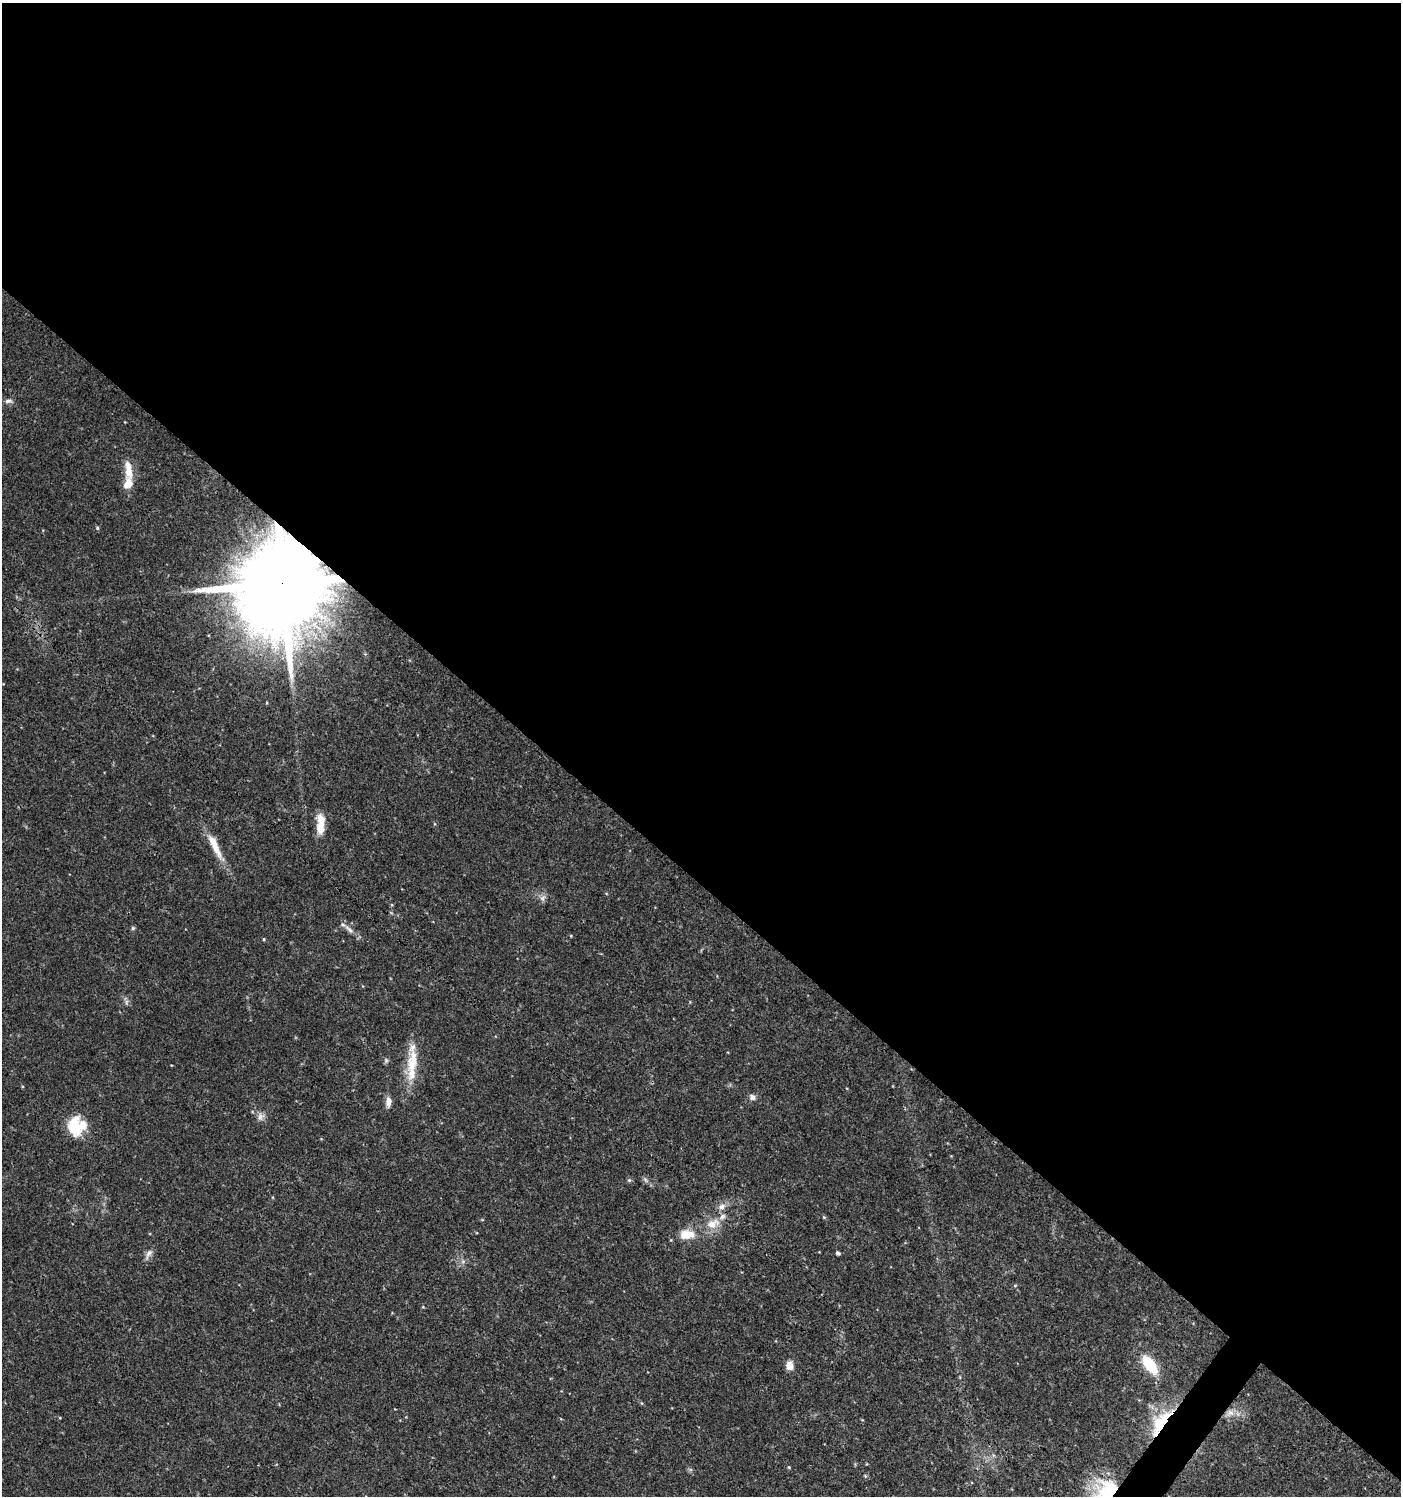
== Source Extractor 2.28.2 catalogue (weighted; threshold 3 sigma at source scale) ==
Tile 3 of 4 x 4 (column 3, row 1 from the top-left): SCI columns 2978-4376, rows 4491-5984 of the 6021 x 5988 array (HDU 1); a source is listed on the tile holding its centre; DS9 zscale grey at full resolution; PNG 1403 x 1498 px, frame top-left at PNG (2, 3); no overlay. Shown black and unused: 59% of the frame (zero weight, under 3 of 4 exposures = <1% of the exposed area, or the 3 px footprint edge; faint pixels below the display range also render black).
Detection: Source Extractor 2.28.2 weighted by HDU 2 'WHT'; one run over the whole footprint, this tile lists its part. Background 0.0443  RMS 0.004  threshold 0.0179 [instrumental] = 3 sigma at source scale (4.5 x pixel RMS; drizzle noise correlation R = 1.50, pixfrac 1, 0.0396/0.0396 arcsec/px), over >= 5 px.
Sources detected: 35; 5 inside a brighter listed object's ellipse — not listed separately; the other 30 listed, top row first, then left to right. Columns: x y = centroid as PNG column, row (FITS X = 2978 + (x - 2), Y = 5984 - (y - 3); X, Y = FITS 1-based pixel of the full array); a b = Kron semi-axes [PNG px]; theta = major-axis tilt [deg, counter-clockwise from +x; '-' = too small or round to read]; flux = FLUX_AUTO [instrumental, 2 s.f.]
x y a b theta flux
8 401 11 5 1 1.3
128 470 28 10 -83 6.2
97 528 5 4 - 0.51
283 584 24 20 -56 8800
321 821 19 10 -79 5.3
215 846 40 8 -64 7.9
543 898 10 6 45 1.4
133 928 5 5 - 0.58
349 929 17 6 -46 2.4
264 939 5 3 - 0.39
126 1002 7 4 89 0.86
386 1060 7 5 -90 0.78
412 1063 40 14 81 12
752 1097 8 6 -49 1.6
388 1102 12 7 88 2.6
260 1117 11 9 48 2.1
76 1126 22 21 - 13
629 1180 5 5 - 0.56
645 1180 8 4 -46 0.86
722 1207 10 7 32 2.3
824 1217 5 4 - 0.44
713 1224 21 13 21 6.7
684 1235 14 12 -27 5.2
838 1253 4 4 - 0.96
149 1254 15 6 62 1.9
1149 1365 18 9 -54 17
789 1366 9 8 - 3.3
1230 1413 12 9 36 3
1159 1424 32 17 82 16
1106 1491 34 23 50 27
Overlapping masked pixels (flux is a lower limit): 3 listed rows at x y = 283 584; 1159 1424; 1106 1491
Isophote crosses this tile's border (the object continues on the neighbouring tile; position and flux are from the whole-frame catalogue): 1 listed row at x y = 1106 1491